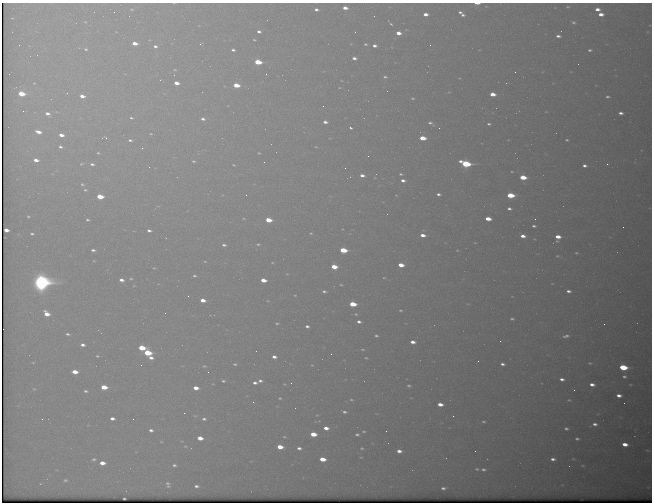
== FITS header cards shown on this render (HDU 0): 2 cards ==
NAXIS1  =                  650 / Width of table row in bytes
NAXIS2  =                  500 / Number of rows in table

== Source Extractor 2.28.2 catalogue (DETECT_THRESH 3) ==
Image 650 x 500 px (HDU 0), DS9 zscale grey, 1 PNG px = 1 image px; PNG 654 x 504 px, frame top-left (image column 1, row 500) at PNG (2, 3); no overlay
Background 568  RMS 3.1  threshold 9.27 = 3 sigma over >= 5 px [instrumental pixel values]
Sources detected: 235; all 235 listed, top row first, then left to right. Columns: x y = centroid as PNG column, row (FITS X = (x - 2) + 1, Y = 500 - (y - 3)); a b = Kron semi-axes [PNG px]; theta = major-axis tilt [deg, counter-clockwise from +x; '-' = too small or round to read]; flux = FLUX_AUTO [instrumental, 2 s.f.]
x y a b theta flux
477 3 5 2 - 1200
568 7 5 2 - 200
345 8 5 4 - 1600
132 9 5 3 - 240
316 9 6 5 - 830
597 9 5 3 - 1300
114 12 2 2 - 100
461 13 9 4 -41 960
425 14 5 3 - 1300
601 14 5 4 - 1500
85 22 5 4 - 260
573 22 5 4 - 390
391 24 5 3 - 290
259 32 4 3 - 650
355 32 2 2 - 91
398 33 4 3 - 1700
558 36 4 3 - 700
149 40 4 4 - 160
254 40 3 2 - 210
135 43 5 3 - 2200
200 44 3 2 - 170
365 44 5 4 - 350
19 45 2 2 - 130
430 45 2 2 - 220
155 46 6 4 -13 680
374 46 5 3 - 800
86 49 6 5 - 410
233 50 4 3 - 470
590 50 5 3 - 440
354 58 5 4 - 820
258 62 5 4 - 8800
175 70 6 4 5 310
515 72 2 2 - 200
266 74 2 2 - 390
385 77 5 4 - 380
160 80 4 2 - 120
176 83 5 3 - 1900
236 85 5 3 - 4800
339 88 4 3 - 170
67 93 3 3 - 180
21 94 5 4 - 4600
492 94 5 3 - 2500
82 96 5 4 - 1500
607 97 6 4 -7 470
412 98 3 2 - 220
323 106 2 2 - 230
23 111 2 2 - 140
546 112 5 3 - 180
621 113 4 3 - 800
47 114 6 4 -20 980
131 118 6 5 - 500
203 119 5 4 - 690
325 122 4 3 - 900
430 123 6 3 -28 470
489 124 4 2 - 340
350 128 4 3 - 390
439 128 2 2 - 90
38 132 5 3 - 1600
151 134 5 4 - 280
61 135 5 4 - 1400
105 138 11 5 -7 520
422 138 5 3 - 4800
130 140 6 4 -14 540
567 140 5 4 - 320
60 147 5 4 - 490
316 147 4 2 - 150
142 148 2 2 - 990
98 153 4 3 - 270
259 153 3 3 - 200
368 156 2 2 - 100
36 160 5 3 - 1300
193 161 5 3 - 310
81 164 6 4 15 310
92 164 6 4 -16 570
466 164 6 4 -15 21000
607 164 3 2 - 420
233 165 3 2 - 180
584 166 4 3 - 690
345 168 2 2 - 96
512 172 3 2 - 180
401 174 3 3 - 290
362 175 4 3 - 1000
523 177 5 4 - 5700
403 180 4 3 - 830
82 184 5 4 - 350
85 190 5 4 - 310
438 194 4 3 - 570
246 195 3 2 - 210
396 195 4 2 - 120
510 195 5 4 - 9300
100 196 5 4 - 5100
509 209 4 3 - 560
28 216 4 3 - 240
243 218 6 3 -19 220
488 219 5 3 - 3100
535 219 2 2 - 130
88 220 3 3 - 310
268 220 5 4 - 4300
534 226 4 3 - 410
623 227 2 2 - 420
6 230 4 3 - 970
149 230 4 3 - 620
311 233 4 3 - 210
32 234 4 3 - 350
423 235 5 3 - 1600
523 236 5 3 - 1300
558 237 5 5 - 2300
475 243 4 2 - 120
258 244 5 3 - 290
224 245 5 4 - 510
93 250 4 3 - 550
343 250 5 4 - 9000
457 250 3 2 - 140
576 253 6 4 -4 320
557 256 5 4 - 270
94 261 4 2 - 160
205 261 5 3 - 200
272 263 4 2 - 140
401 265 5 3 - 2700
334 267 5 4 - 4300
154 268 4 3 - 190
287 274 4 3 - 150
194 276 3 3 - 310
384 278 4 2 - 160
131 279 4 3 - 260
121 280 5 4 - 1100
263 280 5 3 - 2700
41 282 8 8 - 100000
552 284 5 3 - 190
341 285 3 2 - 180
134 286 4 3 - 150
324 291 4 3 - 390
568 291 6 4 -11 820
295 295 3 2 - 130
188 296 2 2 - 100
203 300 5 3 - 2000
353 304 5 4 - 6800
400 310 4 3 - 250
165 313 2 2 - 110
47 314 6 4 -39 2600
356 314 5 4 - 270
512 319 4 3 - 340
359 322 4 3 - 710
277 324 3 2 - 230
604 324 2 2 - 460
307 326 4 3 - 520
68 334 5 3 - 400
376 336 5 4 - 380
566 336 9 4 14 730
500 341 2 2 - 120
413 342 5 3 - 1400
83 345 4 3 - 760
141 348 5 4 - 6100
362 349 6 4 -3 320
147 353 5 4 - 9900
331 354 2 2 - 360
97 356 4 3 - 230
274 357 4 3 - 960
151 358 4 3 - 880
366 358 4 3 - 230
478 361 2 2 - 380
33 363 5 3 - 220
590 363 4 3 - 230
235 364 5 4 - 300
502 364 4 3 - 610
312 365 3 2 - 140
204 366 5 4 - 280
623 367 5 4 - 12000
75 372 5 4 - 2800
208 372 3 2 - 150
624 376 4 3 - 380
562 379 4 3 - 810
223 381 3 3 - 330
260 381 4 3 - 540
255 383 4 3 - 680
291 383 2 2 - 170
284 384 3 2 - 140
592 384 5 3 - 1100
409 386 3 3 - 310
104 387 5 4 - 4200
196 388 5 3 - 2100
34 389 7 5 -2 430
574 390 2 2 - 120
86 391 5 3 - 410
619 395 5 3 - 1100
280 398 3 2 - 220
351 400 5 3 - 230
569 400 4 3 - 210
253 402 2 2 - 160
440 404 5 3 - 1800
344 412 4 3 - 480
184 413 2 2 - 160
195 416 5 3 - 190
453 416 2 2 - 120
112 418 4 3 - 890
42 419 3 2 - 340
133 419 2 2 - 220
204 419 4 3 - 460
483 422 3 3 - 260
595 424 5 4 - 740
326 428 5 3 - 1600
566 429 4 3 - 430
151 430 4 3 - 630
364 431 3 2 - 220
386 431 2 2 - 530
313 434 5 4 - 4300
357 434 4 3 - 390
284 437 4 3 - 220
200 438 5 3 - 2400
577 439 4 3 - 400
161 442 3 2 - 140
625 444 5 3 - 2100
185 446 4 2 - 160
280 447 5 4 - 3300
299 448 5 3 - 670
362 448 4 3 - 240
399 451 4 3 - 1100
475 451 2 2 - 500
361 457 4 2 - 150
94 459 6 4 17 450
322 459 5 4 - 3900
553 459 4 3 - 760
573 459 4 4 - 190
102 463 5 4 - 2100
174 465 4 3 - 400
583 465 6 3 0 240
569 466 2 2 - 88
477 469 4 3 - 250
483 469 4 3 - 430
65 480 6 4 -1 420
40 484 4 3 - 160
168 484 6 3 -75 440
196 486 4 3 - 500
443 488 4 3 - 480
124 498 3 2 - 210
At the frame edge (FLAGS 8, measured only in part): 1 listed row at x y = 477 3